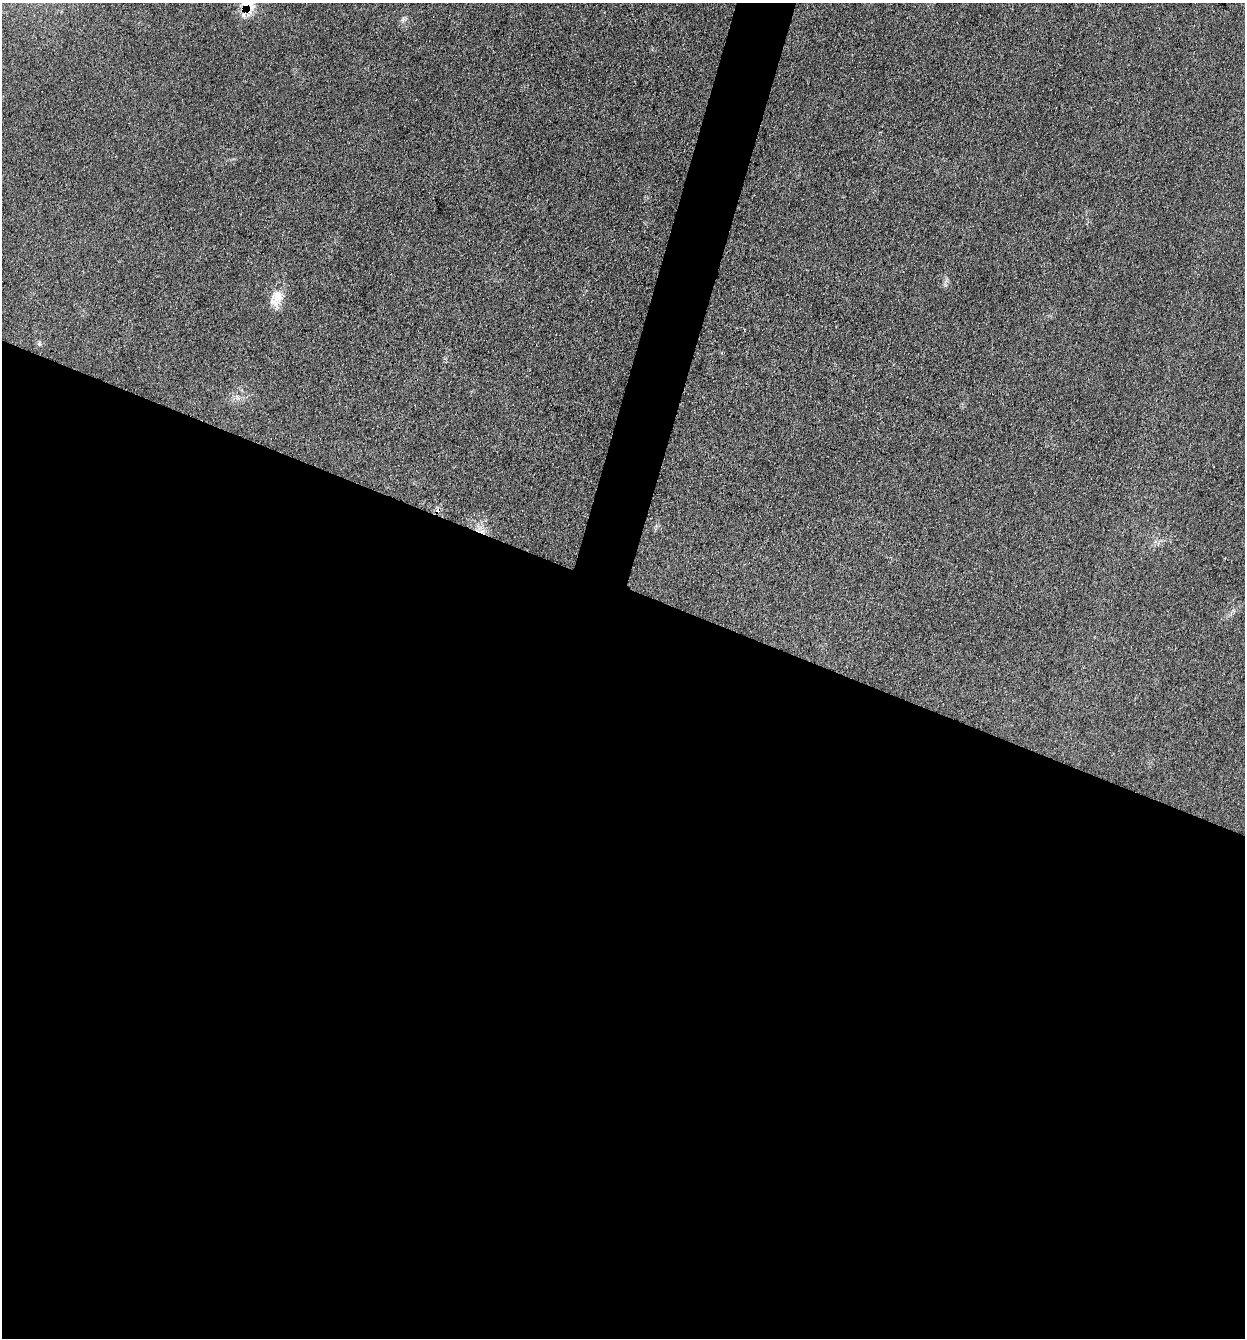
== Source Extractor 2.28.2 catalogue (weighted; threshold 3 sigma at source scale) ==
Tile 14 of 4 x 4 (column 2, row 4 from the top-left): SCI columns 1510-2752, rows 7-1342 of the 5375 x 5358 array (HDU 1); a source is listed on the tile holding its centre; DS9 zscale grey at full resolution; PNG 1247 x 1340 px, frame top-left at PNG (2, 3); no overlay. Shown black and unused: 58% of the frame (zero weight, under 3 of 4 exposures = <1% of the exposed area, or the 3 px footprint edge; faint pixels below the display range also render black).
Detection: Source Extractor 2.28.2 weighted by HDU 2 'WHT'; one run over the whole footprint, this tile lists its part. Background 0.0857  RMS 0.0065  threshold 0.029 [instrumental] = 3 sigma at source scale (4.5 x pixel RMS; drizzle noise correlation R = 1.50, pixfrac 1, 0.05/0.05 arcsec/px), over >= 5 px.
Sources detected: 5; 1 cosmic-ray / hot-pixel residue — not listed; the other 4 listed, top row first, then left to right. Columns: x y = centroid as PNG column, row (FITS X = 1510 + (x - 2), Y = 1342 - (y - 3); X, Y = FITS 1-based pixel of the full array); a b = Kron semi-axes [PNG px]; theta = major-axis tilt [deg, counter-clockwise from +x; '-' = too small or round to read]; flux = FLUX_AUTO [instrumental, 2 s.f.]
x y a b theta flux
248 5 21 18 -86 14
277 296 18 16 37 10
39 344 7 4 -19 1.1
437 511 7 6 - 2.7
Overlapping masked pixels (flux is a lower limit): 2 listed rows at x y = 248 5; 437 511
Isophote crosses this tile's border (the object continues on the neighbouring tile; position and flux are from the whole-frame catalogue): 1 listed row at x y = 248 5